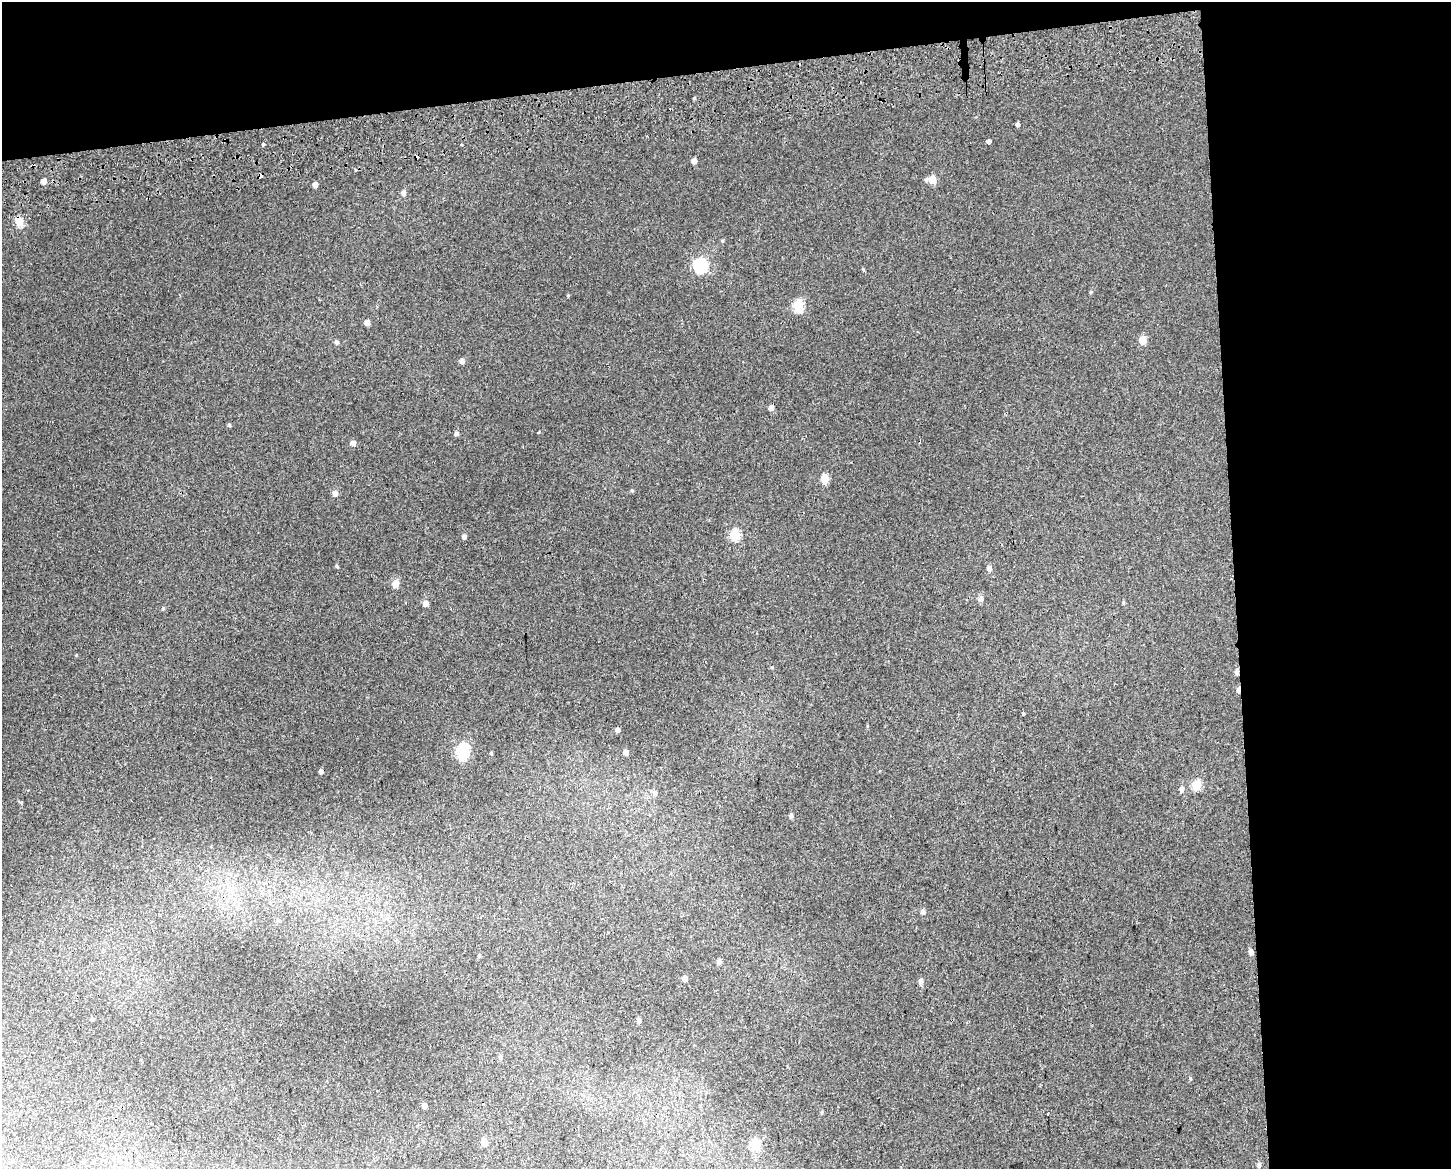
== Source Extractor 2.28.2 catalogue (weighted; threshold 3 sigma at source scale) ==
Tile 3 of 3 x 4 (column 3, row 1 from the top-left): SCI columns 2924-4372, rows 3563-4729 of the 4454 x 4791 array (HDU 1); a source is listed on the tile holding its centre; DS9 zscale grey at full resolution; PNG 1453 x 1171 px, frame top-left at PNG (2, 2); no overlay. Shown black and unused: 21% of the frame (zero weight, under 2 of 3 exposures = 4% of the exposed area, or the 3 px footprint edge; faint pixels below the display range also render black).
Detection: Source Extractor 2.28.2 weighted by HDU 2 'WHT'; one run over the whole footprint, this tile lists its part. Background 0.00247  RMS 0.0062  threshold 0.0277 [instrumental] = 3 sigma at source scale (4.5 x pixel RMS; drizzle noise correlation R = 1.50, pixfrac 1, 0.0396/0.0396 arcsec/px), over >= 5 px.
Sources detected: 71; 1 inside a brighter object's white glare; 3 cosmic-ray / hot-pixel residue — not listed; the other 67 listed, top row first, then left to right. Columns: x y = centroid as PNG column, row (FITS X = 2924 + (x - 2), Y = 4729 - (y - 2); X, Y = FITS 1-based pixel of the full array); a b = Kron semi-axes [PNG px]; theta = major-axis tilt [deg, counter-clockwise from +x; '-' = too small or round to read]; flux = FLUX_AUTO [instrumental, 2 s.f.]
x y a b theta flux
1017 124 4 4 - 1.4
988 141 4 4 - 8.5
263 144 3 3 - 2.7
694 161 5 4 - 3
261 175 4 3 - 4
926 180 5 4 - 0.89
932 180 5 5 - 11
44 181 4 4 - 3.5
315 184 5 4 - 3
403 193 5 5 - 2
19 221 5 5 - 19
722 241 5 4 - 0.62
701 265 7 6 - 97
863 269 5 3 - 0.5
1091 292 4 4 - 0.6
798 306 6 5 - 37
367 322 5 4 - 3.2
1143 340 6 5 - 9.3
336 342 5 5 - 1.2
462 361 5 5 - 2.3
771 408 5 4 - 2.8
229 425 5 4 - 0.84
538 432 3 2 - 0.9
456 433 4 4 - 1.6
353 443 5 5 - 3
824 479 6 5 - 16
632 490 4 4 - 0.65
335 493 5 5 - 3
735 534 6 5 - 31
464 537 5 5 - 1.4
336 566 5 3 - 0.67
989 568 6 5 - 2.2
395 584 5 5 - 7.8
980 599 6 5 - 2.2
425 603 5 5 - 3.3
1123 603 5 4 - 0.67
163 608 5 4 - 0.75
772 667 4 3 - 0.44
1236 672 5 5 - 1.6
1238 690 6 4 87 1.9
1023 714 4 3 - 4.7
617 730 4 4 - 1.8
463 749 6 5 - 43
625 752 5 4 - 2.3
491 753 4 3 - 0.68
321 771 4 4 - 1.8
1196 785 6 5 - 24
1181 789 6 5 - 2.2
654 793 6 6 - 1.7
21 802 4 4 - 0.61
791 815 5 4 - 1.3
923 912 5 5 - 1.9
1251 952 5 5 - 2
479 956 4 4 - 0.56
719 961 5 4 - 2.2
685 978 4 4 - 3.1
921 981 5 5 - 2
92 1019 4 4 - 0.65
638 1020 5 4 - 1.7
500 1057 6 5 - 0.96
1190 1079 4 3 - 0.74
424 1106 4 4 - 3.3
822 1112 5 3 - 0.57
1047 1114 3 3 - 3.6
484 1142 5 4 - 9.2
755 1144 6 5 - 27
1259 1165 6 5 - 1.3
Overlapping masked pixels (flux is a lower limit): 4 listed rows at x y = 261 175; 19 221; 1236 672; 1238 690
Unlisted compact peaks at least as high as the median listed source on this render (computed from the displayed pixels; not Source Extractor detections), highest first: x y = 694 98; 568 295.